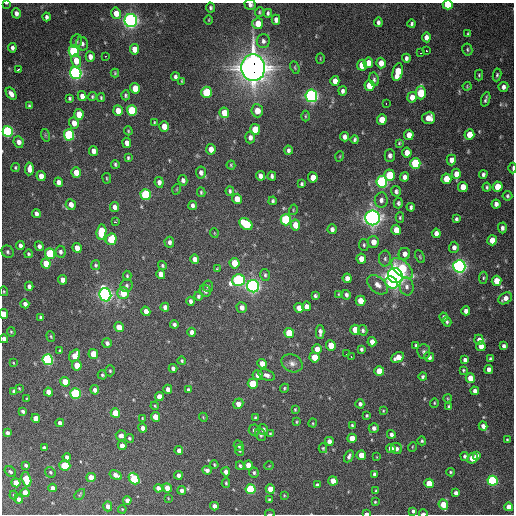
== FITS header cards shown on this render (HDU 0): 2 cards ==
NAXIS1  =                  512 / Axis length
NAXIS2  =                  512 / Axis length

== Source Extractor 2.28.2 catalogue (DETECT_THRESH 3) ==
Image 512 x 512 px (HDU 0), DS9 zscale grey, 1 PNG px = 1 image px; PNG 516 x 516 px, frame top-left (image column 1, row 512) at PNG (2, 3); each listed source drawn as its Kron ellipse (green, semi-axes under 4 px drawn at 4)
Background 1410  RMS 39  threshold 118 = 3 sigma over >= 5 px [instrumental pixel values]
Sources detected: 375; all 375 listed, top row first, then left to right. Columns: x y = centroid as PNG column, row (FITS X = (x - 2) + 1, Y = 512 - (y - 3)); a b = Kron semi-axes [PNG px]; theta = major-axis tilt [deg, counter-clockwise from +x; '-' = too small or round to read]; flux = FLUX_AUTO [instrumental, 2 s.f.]
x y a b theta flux
6 3 4 2 - 2.5e+03
250 5 6 5 - 7.8e+03
448 5 5 4 - 1.0e+05
211 7 5 4 - 4.8e+03
259 12 5 4 - 3.3e+03
16 13 5 4 - 1.2e+04
116 13 6 5 - 3.5e+04
268 13 4 4 - 6.0e+03
47 17 4 4 - 8.2e+03
131 20 6 6 - 1.3e+06
209 20 4 3 - 2.4e+03
276 20 5 4 - 1.6e+04
378 22 4 4 - 7.0e+03
258 24 5 5 - 4.7e+04
412 24 4 3 - 5.0e+03
468 34 3 3 - 3.3e+03
426 37 5 4 - 1.6e+04
76 41 7 5 78 6.4e+03
263 41 7 6 - 8.7e+03
82 44 7 6 - 8.6e+03
12 48 4 4 - 9.9e+03
134 49 5 4 - 3.6e+04
467 50 6 5 - 4.3e+03
74 51 5 5 - 3.4e+05
426 51 3 3 - 8.7e+03
421 53 3 3 - 2.4e+04
106 56 3 2 - 6.7e+03
90 57 5 4 - 1.7e+04
320 58 5 3 - 2.1e+03
406 58 4 3 - 7.1e+03
76 61 6 5 - 3.7e+04
368 63 5 4 - 2.6e+04
381 63 5 5 - 2.7e+04
362 65 5 5 - 6.0e+04
253 68 13 12 - 3.4e+06
295 68 6 3 -65 3.2e+03
18 69 4 3 - 1.6e+04
398 72 9 5 76 6.9e+04
76 73 6 5 - 9.8e+05
115 73 4 4 - 2.8e+03
479 75 5 4 - 3.5e+03
497 75 6 4 81 4.2e+03
175 77 4 3 - 7.3e+03
374 79 7 4 -77 5.6e+03
182 81 4 3 - 2.8e+03
335 81 5 4 - 2.2e+04
369 86 5 5 - 6.1e+04
467 86 4 4 - 2.5e+03
503 87 5 5 - 1.0e+04
135 88 5 4 - 5.6e+04
343 91 4 4 - 8.2e+03
207 92 5 5 - 1.9e+05
421 93 6 5 - 1.7e+05
11 94 7 4 -55 1.6e+04
125 95 5 4 - 4.3e+03
82 96 5 4 - 1.7e+04
311 96 6 6 - 1.0e+06
92 97 4 4 - 3.7e+03
412 97 5 5 - 2.1e+04
70 98 4 4 - 4.4e+03
101 98 4 3 - 3.5e+03
486 99 7 3 70 5.9e+03
386 104 3 2 - 3.7e+03
29 106 4 3 - 4.6e+03
118 111 5 4 - 3.9e+04
132 111 5 5 - 1.9e+05
257 111 6 5 - 3.4e+04
224 113 5 5 - 3.7e+04
79 114 5 4 - 5.6e+04
305 116 5 3 - 2.9e+03
429 118 6 6 - 2.9e+04
382 120 5 5 - 4.6e+04
74 123 6 5 - 2.7e+04
154 123 4 3 - 3.1e+03
164 126 5 4 - 3.5e+04
255 129 5 5 - 9.1e+04
8 131 5 5 - 6.0e+05
128 131 4 3 - 2.7e+03
45 135 6 4 -72 3.6e+03
69 135 5 5 - 3.7e+05
409 135 5 5 - 2.8e+04
469 135 5 5 - 4.7e+04
250 137 6 5 - 1.2e+04
344 137 4 4 - 1.1e+04
355 139 4 3 - 5.2e+03
19 142 6 5 - 1.7e+04
127 143 5 4 - 1.9e+04
399 143 3 3 - 2.9e+03
211 149 5 4 - 2.3e+04
288 150 5 4 - 6.7e+03
93 151 5 4 - 1.7e+04
407 153 5 4 - 2.2e+04
390 155 6 5 - 1.0e+04
340 156 5 3 - 2.5e+03
128 158 4 3 - 3.4e+03
451 160 5 4 - 2.1e+04
415 163 5 5 - 2.2e+05
115 164 4 4 - 4.2e+03
231 165 4 4 - 3.0e+03
15 167 4 4 - 3.9e+03
513 168 5 2 - 5.4e+03
29 169 6 4 85 1.7e+04
76 172 5 4 - 3.6e+04
201 173 6 5 - 1.1e+04
456 174 5 4 - 2.7e+04
483 174 4 4 - 6.4e+03
390 175 5 5 - 1.4e+05
41 176 5 4 - 2.3e+04
260 176 5 4 - 1.1e+04
272 176 4 4 - 6.6e+03
313 177 5 5 - 3.1e+04
404 177 4 4 - 1.2e+04
107 178 5 3 - 2.6e+03
446 179 5 5 - 6.4e+04
183 180 5 4 - 8.9e+03
58 182 5 4 - 1.3e+04
159 182 5 4 - 1.1e+04
382 182 6 5 - 6.7e+05
302 184 4 3 - 4.3e+03
463 187 5 5 - 3.6e+04
487 187 4 3 - 4.1e+03
497 187 5 5 - 5.9e+04
177 189 5 3 - 2.2e+03
230 191 4 3 - 4.7e+03
396 191 5 5 - 7.2e+03
201 192 5 3 - 3.7e+03
146 195 5 5 - 3.2e+05
507 196 5 5 - 5.0e+03
237 199 5 4 - 3.2e+04
381 200 7 6 - 1.1e+04
273 201 4 3 - 5.0e+03
398 203 5 4 - 6.6e+03
71 204 5 5 - 1.9e+04
496 204 4 4 - 1.1e+04
193 205 4 4 - 8.7e+03
114 207 5 4 - 1.4e+04
411 207 4 4 - 6.8e+03
293 210 5 3 - 2.5e+03
36 213 4 4 - 9.6e+03
400 217 5 4 - 3.8e+03
373 218 7 7 - 1.6e+06
456 219 4 3 - 5.6e+03
286 220 5 5 - 3.8e+05
115 222 3 2 - 4.6e+03
246 224 7 5 -39 1.4e+05
295 225 5 5 - 4.4e+04
502 228 5 4 - 8.2e+03
332 229 5 4 - 9.0e+03
396 230 5 5 - 3.8e+04
101 232 7 5 84 1.2e+05
214 233 5 3 - 2.0e+03
436 233 4 4 - 1.5e+04
111 239 6 5 - 9.6e+04
492 240 5 5 - 4.3e+04
169 242 5 5 - 8.3e+03
373 242 6 5 - 2.3e+04
364 245 6 4 -80 4.2e+03
20 246 4 4 - 1.1e+04
39 246 5 4 - 8.4e+03
454 247 5 5 - 1.1e+04
77 248 5 4 - 2.3e+04
8 252 6 5 - 6.2e+03
60 252 6 5 - 7.3e+03
28 254 4 4 - 4.0e+03
50 254 5 5 - 2.2e+05
404 254 6 5 - 1.5e+04
420 257 7 4 -64 3.3e+03
195 259 5 4 - 1.9e+04
361 259 5 4 - 2.8e+04
385 259 8 6 89 7.1e+03
46 263 5 4 - 4.7e+04
234 263 5 5 - 6.7e+04
95 265 5 4 - 4.5e+03
162 265 5 4 - 4.1e+03
459 266 6 6 - 1.2e+06
402 268 13 7 -44 1.4e+05
217 269 4 4 - 2.7e+03
161 274 5 4 - 2.0e+04
265 275 6 5 - 5.5e+03
127 276 5 4 - 3.4e+03
395 276 8 7 - 2.0e+06
347 278 5 4 - 1.5e+04
483 278 6 4 85 3.5e+03
63 280 5 4 - 2.0e+04
238 280 6 6 - 6.6e+05
497 281 5 5 - 5.9e+04
391 283 7 5 -48 1.6e+05
378 285 12 7 -40 1.8e+04
29 286 4 4 - 1.0e+04
127 286 6 6 - 6.1e+03
208 286 5 5 - 6.0e+03
253 286 6 6 - 1.1e+06
407 286 9 7 -86 1.1e+04
4 291 5 4 - 2.9e+03
205 291 6 5 - 8.7e+03
123 293 6 5 - 5.9e+04
339 294 4 3 - 2.4e+03
105 295 7 6 - 1.1e+06
346 295 5 4 - 8.0e+03
198 296 4 4 - 5.4e+03
315 296 4 3 - 5.4e+03
505 298 7 5 34 1.7e+04
191 301 4 4 - 9.4e+03
360 301 5 5 - 4.2e+04
25 304 4 4 - 1.0e+04
306 306 5 4 - 1.5e+04
165 307 4 4 - 1.1e+04
242 307 5 5 - 1.4e+04
299 308 5 5 - 3.3e+04
146 311 5 4 - 1.8e+04
466 311 4 4 - 1.3e+04
3 314 5 4 - 3.7e+04
41 317 4 3 - 5.7e+03
444 317 4 4 - 5.9e+03
447 322 5 4 - 4.4e+03
174 324 4 4 - 6.7e+03
119 327 5 4 - 3.1e+04
355 330 5 4 - 4.6e+04
363 330 5 4 - 5.6e+03
11 332 5 4 - 3.0e+03
192 332 4 4 - 1.2e+04
320 332 7 4 -88 9.9e+03
289 333 5 5 - 1.0e+05
51 336 5 4 - 3.5e+03
4 339 4 4 - 1.2e+04
479 340 5 4 - 1.4e+04
372 342 4 4 - 1.9e+04
107 343 5 5 - 8.4e+03
331 345 5 4 - 5.8e+04
416 346 4 3 - 6.3e+03
481 346 5 4 - 2.0e+04
504 346 4 4 - 7.9e+03
317 349 5 4 - 2.6e+04
361 349 4 3 - 5.0e+03
60 351 3 3 - 4.2e+03
424 352 7 6 - 7.1e+03
93 354 5 4 - 6.4e+04
346 354 3 2 - 1.5e+04
75 356 6 5 - 3.8e+04
314 357 5 5 - 5.9e+04
351 357 3 3 - 3.1e+03
398 357 7 5 28 2.7e+04
429 357 5 4 - 9.5e+03
490 359 3 3 - 3.9e+03
48 360 5 5 - 5.7e+05
465 360 4 4 - 1.1e+04
182 361 4 3 - 4.0e+03
14 363 4 2 - 1.8e+03
292 363 11 8 -26 1.4e+04
262 364 5 4 - 2.3e+04
77 365 5 4 - 3.5e+04
173 368 4 4 - 7.3e+03
489 369 4 4 - 1.4e+04
463 370 4 3 - 3.4e+03
110 371 5 4 - 4.1e+03
379 371 5 5 - 6.7e+04
102 375 5 4 - 4.2e+03
258 375 5 5 - 2.1e+04
267 375 8 5 -18 9.9e+03
423 377 4 4 - 5.3e+03
470 378 5 4 - 3.2e+04
65 382 5 4 - 4.5e+04
253 384 5 5 - 1.1e+05
19 388 3 3 - 2.1e+03
284 388 4 4 - 3.5e+03
168 389 4 4 - 1.3e+04
95 390 5 4 - 1.3e+04
188 390 4 3 - 5.0e+03
14 391 4 3 - 6.1e+03
475 391 4 4 - 1.2e+04
48 392 5 4 - 2.6e+04
75 393 5 5 - 4.0e+05
159 397 4 4 - 2.6e+04
447 398 4 3 - 2.4e+03
27 399 4 2 - 2.0e+03
434 403 5 4 - 3.1e+03
238 404 5 4 - 2.3e+04
360 404 4 4 - 7.6e+03
155 406 4 2 - 2.5e+03
449 407 4 3 - 5.6e+03
295 409 4 3 - 2.9e+03
23 411 4 3 - 5.8e+03
383 411 4 3 - 2.5e+03
115 413 5 4 - 8.2e+04
367 415 3 3 - 3.5e+03
155 417 5 4 - 3.5e+04
203 417 4 3 - 2.1e+03
36 418 4 4 - 4.2e+04
142 418 3 2 - 2.2e+03
255 418 4 3 - 3.8e+03
297 422 3 3 - 2.7e+03
60 423 4 4 - 1.1e+04
313 423 4 4 - 2.7e+03
352 425 4 3 - 4.0e+03
483 426 4 4 - 1.4e+04
143 428 4 4 - 1.6e+04
374 428 5 5 - 9.3e+03
263 429 5 5 - 9.6e+03
254 430 6 5 - 7.4e+03
7 433 4 4 - 8.6e+03
270 434 4 3 - 3.4e+03
391 434 4 4 - 9.0e+03
121 435 5 5 - 1.1e+04
261 435 6 5 - 6.6e+03
129 438 4 4 - 4.1e+03
352 438 5 4 - 3.7e+04
507 440 4 3 - 2.8e+03
329 441 4 4 - 1.5e+04
422 441 4 4 - 3.6e+03
122 446 4 4 - 2.1e+04
239 446 5 4 - 6.2e+03
412 447 5 3 - 2.3e+03
44 448 4 3 - 6.7e+03
323 448 5 4 - 3.3e+03
391 448 5 4 - 1.9e+04
396 449 6 5 - 9.4e+03
179 450 4 4 - 1.4e+04
240 450 5 4 - 5.2e+03
361 455 5 4 - 3.7e+04
476 455 4 3 - 9.6e+03
349 456 6 4 63 7.9e+03
465 456 4 4 - 5.3e+03
67 457 4 4 - 1.0e+04
377 457 4 2 - 1.6e+03
472 458 6 5 - 6.0e+04
26 465 4 3 - 5.6e+03
214 465 4 3 - 3.0e+03
248 465 4 4 - 3.2e+04
65 466 5 5 - 1.5e+05
240 466 4 4 - 4.4e+03
269 466 5 3 - 1.8e+03
207 470 4 4 - 9.4e+03
10 472 6 4 -35 6.0e+03
50 472 6 5 - 4.4e+03
226 472 4 4 - 1.3e+04
450 472 4 3 - 3.4e+03
254 473 5 5 - 5.2e+03
374 474 4 3 - 7.0e+03
116 475 6 4 -31 1.8e+04
178 475 4 4 - 1.3e+04
91 477 4 4 - 3.9e+04
26 479 7 4 -74 1.0e+05
134 479 6 4 -52 2.1e+05
333 481 5 4 - 3.5e+04
493 481 5 5 - 4.5e+05
16 483 4 4 - 4.5e+04
226 483 4 4 - 3.5e+03
429 483 5 4 - 7.8e+04
317 485 4 4 - 7.0e+03
52 488 4 4 - 1.6e+04
158 488 4 4 - 1.5e+04
167 488 5 4 - 3.1e+04
251 489 5 5 - 2.9e+05
270 489 5 4 - 3.8e+04
182 490 4 4 - 1.0e+04
376 491 4 3 - 3.7e+03
25 493 4 4 - 3.5e+04
456 493 4 4 - 1.1e+04
80 494 6 3 46 3.2e+03
14 495 4 4 - 2.8e+03
284 495 3 3 - 2.2e+03
168 498 4 2 - 1.6e+03
19 499 4 4 - 1.1e+04
127 500 4 4 - 1.6e+04
269 500 3 3 - 3.7e+03
375 502 3 3 - 2.6e+03
443 505 5 4 - 6.5e+04
108 506 5 4 - 1.5e+04
214 506 4 4 - 1.2e+04
509 507 4 4 - 3.0e+04
122 509 4 3 - 2.2e+03
413 511 4 3 - 6.1e+03
366 513 4 2 - 9.0e+03
270 514 5 2 - 2.7e+03
423 514 4 2 - 9.9e+03
At the frame edge (FLAGS 8, measured only in part): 9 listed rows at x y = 6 3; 250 5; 448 5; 513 168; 3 314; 4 339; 366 513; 270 514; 423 514